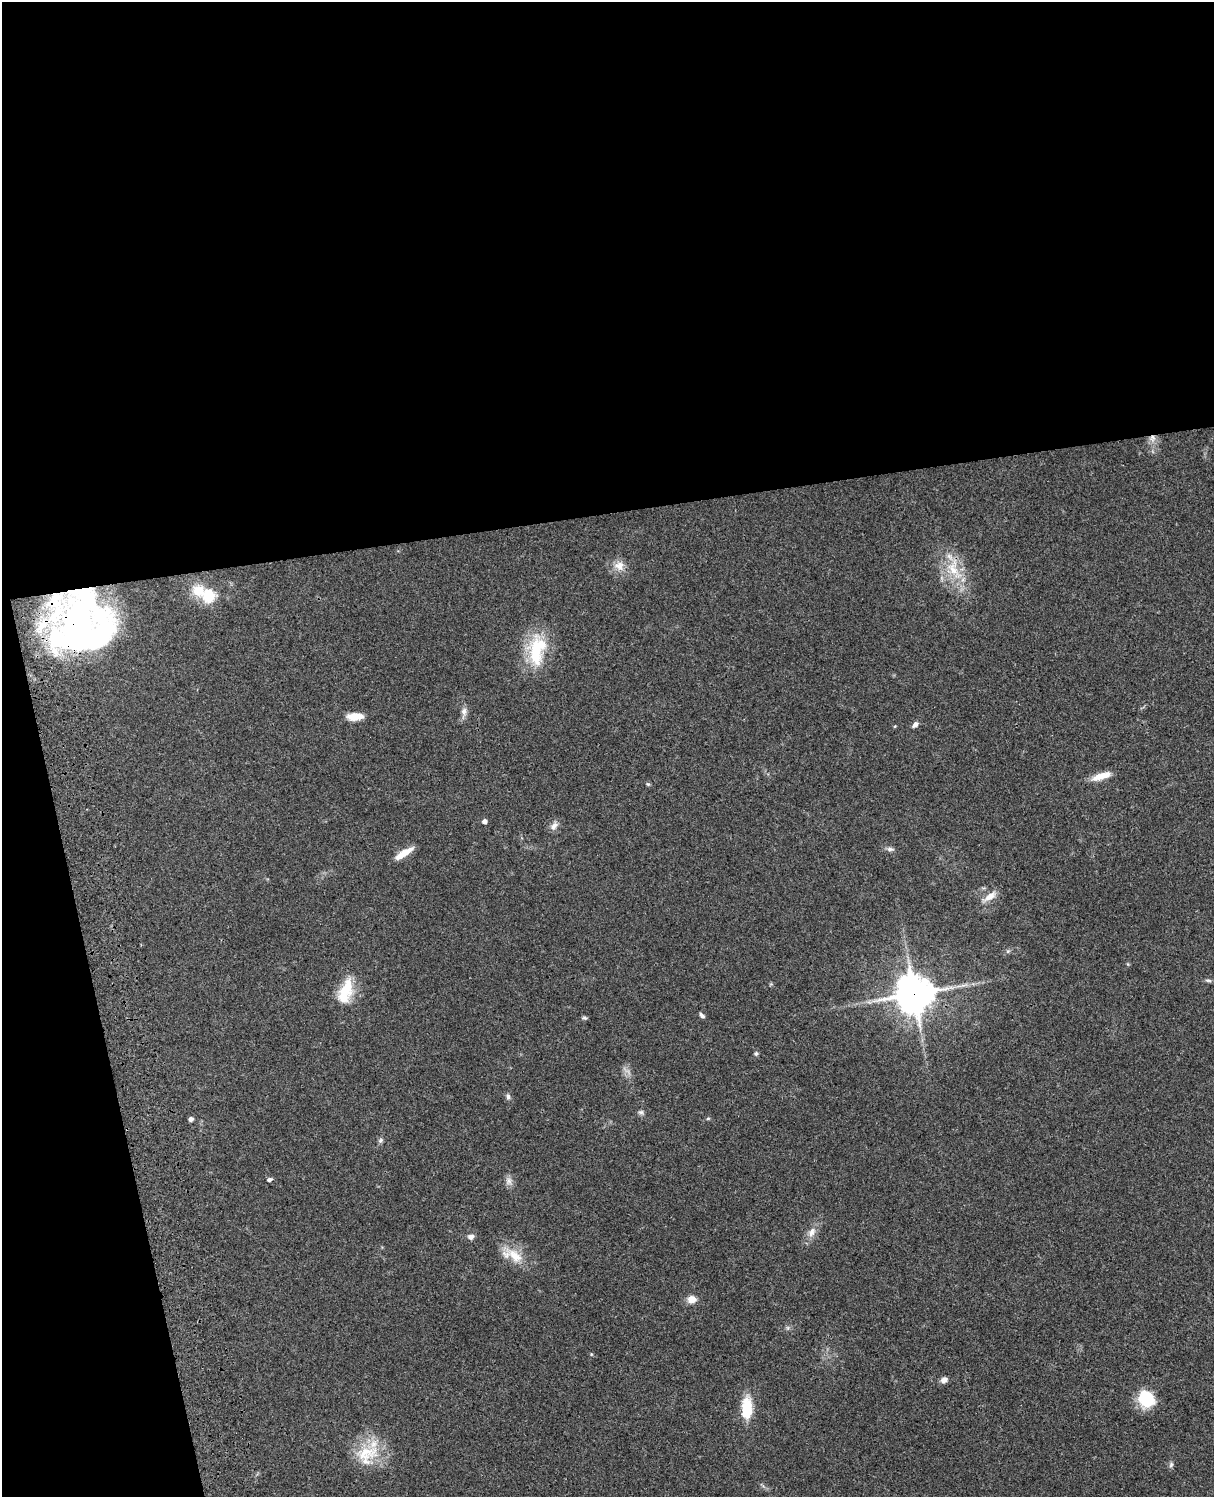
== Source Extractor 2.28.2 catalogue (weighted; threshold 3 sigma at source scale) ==
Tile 1 of 4 x 3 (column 1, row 1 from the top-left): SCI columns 121-1332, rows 3269-4763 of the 5088 x 4927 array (HDU 1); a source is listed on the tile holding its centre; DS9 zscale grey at full resolution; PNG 1216 x 1499 px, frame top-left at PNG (2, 2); no overlay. Shown black and unused: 39% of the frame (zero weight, under 3 of 4 exposures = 6% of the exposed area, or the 3 px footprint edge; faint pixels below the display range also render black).
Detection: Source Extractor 2.28.2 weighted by HDU 2 'WHT'; one run over the whole footprint, this tile lists its part. Background 0.096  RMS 0.0063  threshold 0.0284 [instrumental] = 3 sigma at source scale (4.5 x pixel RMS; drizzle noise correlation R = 1.50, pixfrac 1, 0.05/0.05 arcsec/px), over >= 5 px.
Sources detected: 49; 1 too faint to see at this stretch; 1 inside a brighter object's white glare — not listed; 3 inside a brighter listed object's ellipse — not listed separately; the other 44 listed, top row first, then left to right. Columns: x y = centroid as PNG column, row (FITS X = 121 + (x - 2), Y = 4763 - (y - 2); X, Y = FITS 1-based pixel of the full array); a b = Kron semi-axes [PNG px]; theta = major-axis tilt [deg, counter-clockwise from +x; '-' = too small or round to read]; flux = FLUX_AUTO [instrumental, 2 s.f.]
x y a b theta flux
1152 438 10 9 - 4.2
619 566 15 12 -27 6.7
954 569 38 18 -70 23
198 591 18 16 -11 13
209 596 7 7 - 37
78 621 51 36 67 210
537 650 42 21 84 34
464 711 12 8 89 3.2
355 716 19 8 2 7.8
915 725 8 6 47 2.3
895 726 4 3 - 0.56
1101 776 24 7 18 9.2
648 784 6 5 - 0.85
485 821 5 4 - 2.7
554 826 13 8 43 3.4
890 849 10 5 -4 2
403 853 24 6 32 8.4
990 896 20 8 33 5.9
1008 951 6 4 44 1
1128 964 6 3 -71 0.62
1208 980 9 5 -7 1.4
964 985 13 4 17 2.5
346 991 33 15 71 20
914 994 12 12 - 1500
702 1015 8 4 -46 1.6
584 1018 7 5 -2 1.1
756 1054 6 5 - 1.2
508 1096 8 6 -82 1.8
641 1112 8 6 -1 1.5
708 1118 6 4 1 0.74
191 1119 5 4 - 2.5
380 1140 8 6 53 1.5
269 1179 6 5 - 1.5
509 1181 11 9 -77 3.2
812 1232 15 10 62 5.2
471 1237 8 7 - 2.5
515 1256 31 14 -40 14
692 1299 9 8 - 5.9
591 1354 5 4 - 0.6
944 1380 8 6 31 3.1
1146 1399 18 16 -62 24
747 1408 26 12 89 19
365 1453 39 21 6 25
1171 1465 8 5 64 1.4
Overlapping masked pixels (flux is a lower limit): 4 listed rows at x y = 1152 438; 954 569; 78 621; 914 994